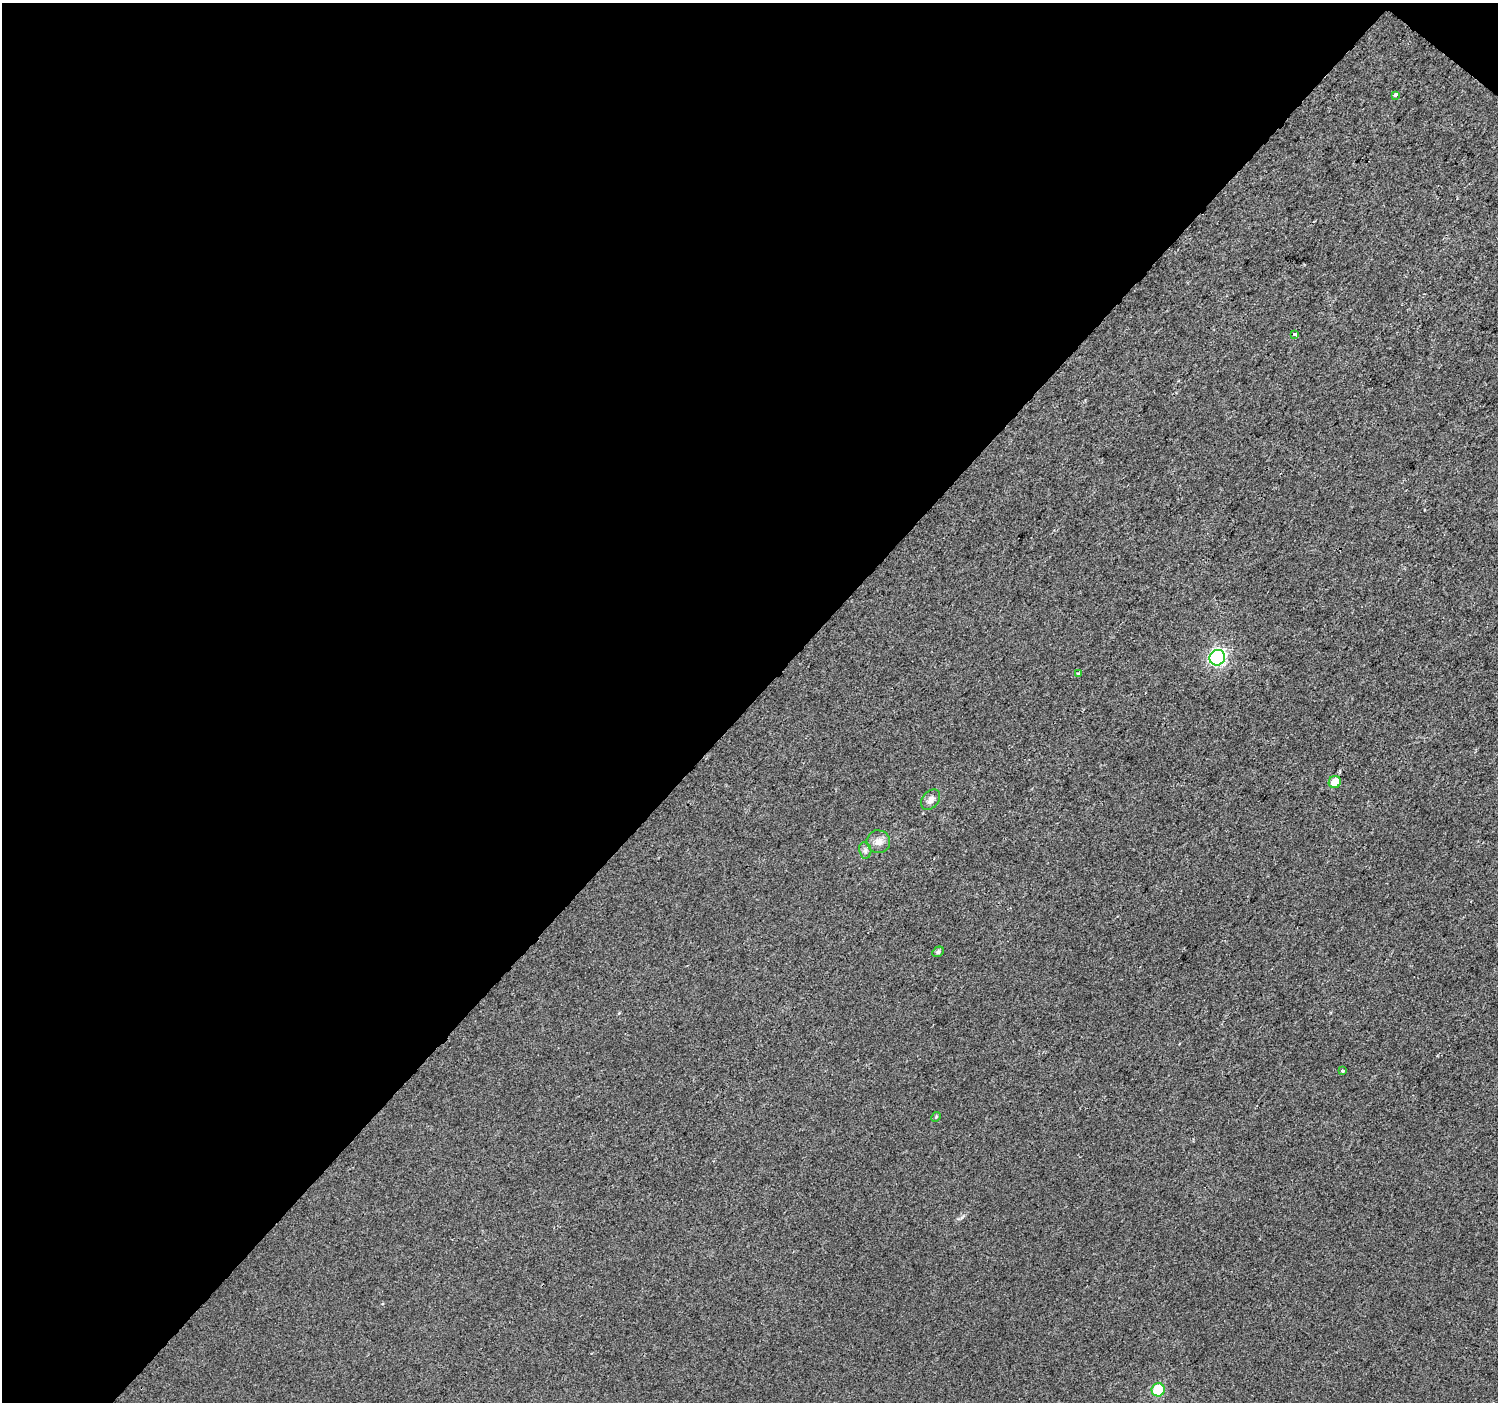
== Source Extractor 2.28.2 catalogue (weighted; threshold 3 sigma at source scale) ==
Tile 1 of 2 x 2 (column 1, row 1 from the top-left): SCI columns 1-1496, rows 1492-2891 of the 2992 x 3001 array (HDU 1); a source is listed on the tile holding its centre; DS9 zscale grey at full resolution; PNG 1500 x 1404 px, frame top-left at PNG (2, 3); each listed source drawn as its Kron ellipse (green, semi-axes under 4 px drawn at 4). Shown black and unused: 50% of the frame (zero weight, under 2 of 3 exposures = <1% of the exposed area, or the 3 px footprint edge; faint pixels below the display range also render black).
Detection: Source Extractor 2.28.2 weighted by HDU 2 'WHT'; one run over the whole footprint, this tile lists its part. Background 0.0124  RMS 0.0077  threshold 0.0347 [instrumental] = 3 sigma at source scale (4.5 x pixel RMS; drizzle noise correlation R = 1.50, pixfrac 1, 0.0396/0.0396 arcsec/px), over >= 5 px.
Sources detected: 12; all 12 listed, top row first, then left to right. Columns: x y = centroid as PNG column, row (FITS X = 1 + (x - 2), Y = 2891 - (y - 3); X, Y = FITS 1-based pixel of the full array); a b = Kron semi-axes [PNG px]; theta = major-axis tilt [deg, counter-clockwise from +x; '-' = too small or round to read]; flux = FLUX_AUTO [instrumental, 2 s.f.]
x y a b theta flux
1395 95 4 3 - 5.6
1295 334 4 4 - 11
1217 658 8 7 - 140
1078 673 4 3 - 0.82
1335 782 6 6 - 8.3
931 800 11 8 51 4
878 842 12 11 - 5.8
865 850 8 6 -79 2.4
938 952 6 4 30 1.8
1342 1071 4 3 - 1.4
936 1117 5 4 - 0.98
1158 1390 6 6 - 29